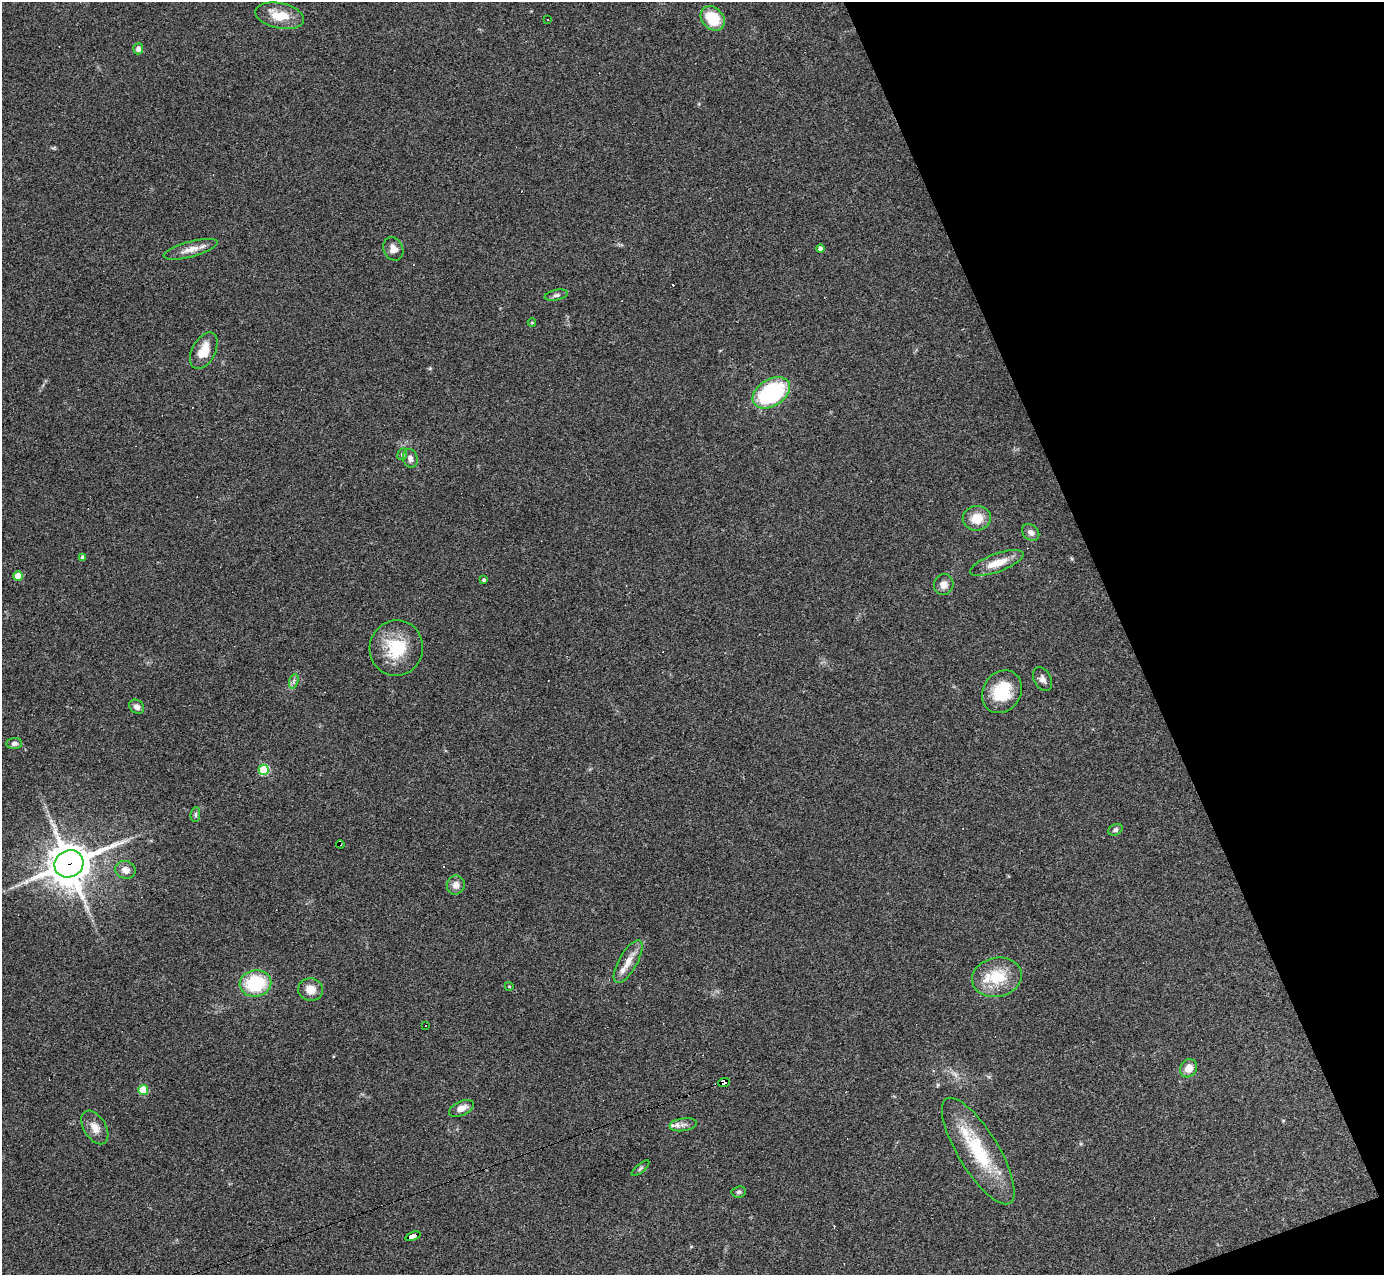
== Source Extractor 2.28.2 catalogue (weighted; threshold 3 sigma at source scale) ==
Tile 12 of 4 x 4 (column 4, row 3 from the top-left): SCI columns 4148-5529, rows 1551-2823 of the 5529 x 5516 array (HDU 1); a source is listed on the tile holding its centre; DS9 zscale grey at full resolution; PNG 1386 x 1277 px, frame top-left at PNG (2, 2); each listed source drawn as its Kron ellipse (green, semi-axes under 4 px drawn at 4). Shown black and unused: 19% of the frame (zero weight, under 3 of 4 exposures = <1% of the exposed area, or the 3 px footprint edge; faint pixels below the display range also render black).
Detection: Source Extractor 2.28.2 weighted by HDU 2 'WHT'; one run over the whole footprint, this tile lists its part. Background 0.0847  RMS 0.0056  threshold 0.0253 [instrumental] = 3 sigma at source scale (4.5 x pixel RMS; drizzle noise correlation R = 1.50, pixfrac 1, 0.05/0.05 arcsec/px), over >= 5 px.
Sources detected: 58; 9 cosmic-ray / hot-pixel residue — neither listed nor drawn; the other 49 listed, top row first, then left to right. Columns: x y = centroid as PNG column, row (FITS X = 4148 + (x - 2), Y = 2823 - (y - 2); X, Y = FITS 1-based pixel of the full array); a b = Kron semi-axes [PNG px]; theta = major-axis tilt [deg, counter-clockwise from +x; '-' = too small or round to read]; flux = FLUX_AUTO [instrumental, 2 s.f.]
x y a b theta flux
280 16 24 12 -12 13
713 18 13 10 -47 17
547 20 3 3 - 12
138 49 5 5 - 2.4
191 249 28 8 15 6
393 249 12 9 -66 4.2
820 249 4 4 - 2.7
556 295 12 5 11 1.7
532 323 4 4 - 0.57
204 351 20 11 62 10
771 393 20 13 32 59
402 454 6 4 68 0.91
410 458 9 7 -75 2.4
977 518 14 12 8 10
1031 532 9 7 -44 2.7
83 557 4 4 - 1.5
997 563 28 9 20 9.6
18 576 4 4 - 9
484 580 3 3 - 0.94
944 584 10 9 - 3.5
396 648 28 26 80 24
1042 679 13 8 -61 2.7
294 681 7 4 71 1.3
1002 692 22 19 57 20
137 707 8 6 -37 2.2
14 743 8 5 3 2
264 770 5 5 - 36
195 815 7 4 85 1.1
1115 830 7 5 25 1.4
340 844 4 4 - 1.1
69 864 15 13 26 1700
125 870 10 8 -20 4.5
456 885 9 9 - 3.9
628 962 24 9 60 6.9
997 977 25 19 13 21
255 983 16 13 9 34
509 986 4 3 - 0.41
311 990 12 11 - 6
425 1025 3 3 - 1.7
1189 1068 9 8 - 6
724 1082 6 4 22 160
143 1090 5 5 - 22
461 1108 13 7 25 4.2
683 1125 14 6 8 3.1
95 1127 18 11 -59 5.3
978 1151 61 20 -59 38
640 1168 11 3 40 0.95
739 1192 7 5 5 1.2
413 1236 8 4 20 77
Overlapping masked pixels (flux is a lower limit): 4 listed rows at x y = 340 844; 69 864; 724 1082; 413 1236